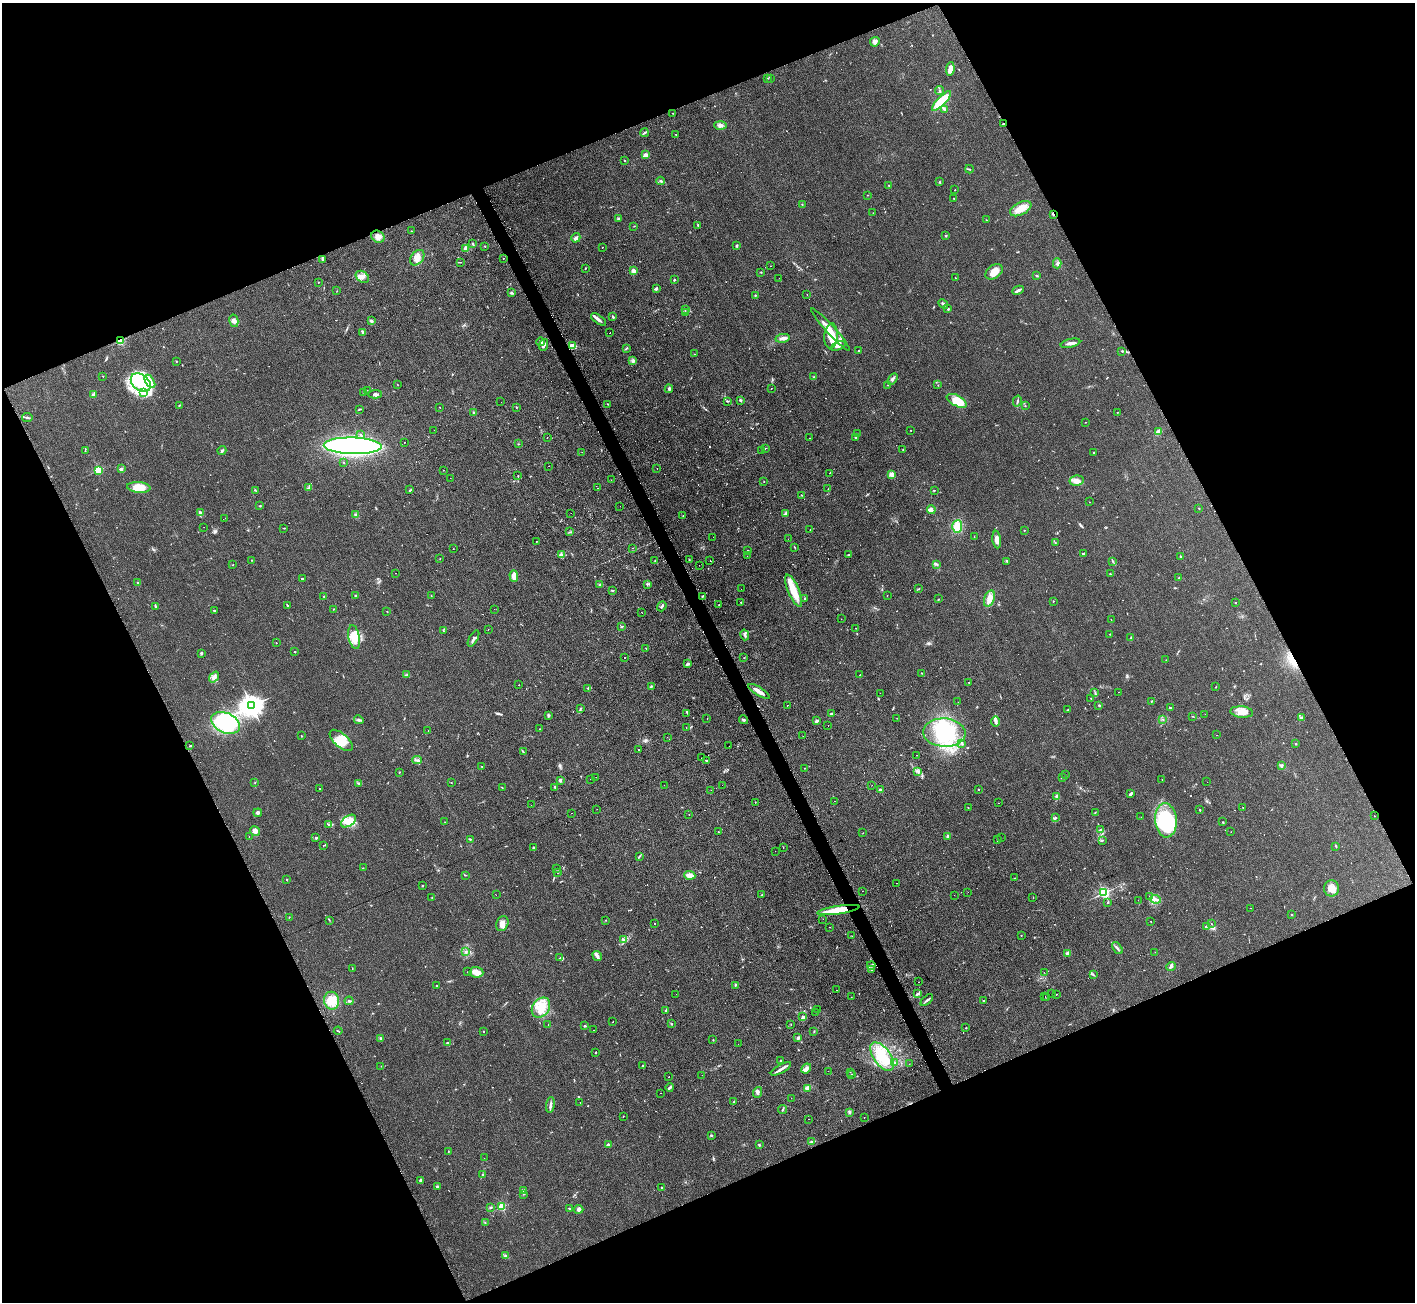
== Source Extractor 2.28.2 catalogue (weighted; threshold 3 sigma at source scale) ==
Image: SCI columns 8-5656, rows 155-5354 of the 5674 x 5646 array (HDU 1 of 3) = the unmasked area's bounding box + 8 px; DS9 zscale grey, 4 x 4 block average (1 PNG px = mean of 4 x 4 image px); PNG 1417 x 1304 px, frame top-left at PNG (2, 3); each listed source drawn as its Kron ellipse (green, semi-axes under 4 px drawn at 4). Shown black and unused: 45% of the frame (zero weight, under 2 of 3 exposures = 2% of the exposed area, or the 3 px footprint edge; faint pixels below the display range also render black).
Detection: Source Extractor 2.28.2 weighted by HDU 2 'WHT'. Background 0.123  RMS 0.012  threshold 0.0526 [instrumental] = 3 sigma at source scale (4.5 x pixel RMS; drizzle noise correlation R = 1.50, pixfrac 1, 0.05/0.05 arcsec/px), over >= 5 px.
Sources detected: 765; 4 too faint to see at this stretch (4 x 4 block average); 7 inside a brighter object's white glare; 76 cosmic-ray / hot-pixel residue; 1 long thin detection or spike segment (spike, bleed or trail) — neither listed nor drawn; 17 coinciding with a brighter row at this scale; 36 inside a brighter listed object's ellipse — not listed separately; of the other 624, all 500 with FLUX_AUTO >= 1.94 (the completeness limit of this list) listed and drawn (124 fainter detections not listed), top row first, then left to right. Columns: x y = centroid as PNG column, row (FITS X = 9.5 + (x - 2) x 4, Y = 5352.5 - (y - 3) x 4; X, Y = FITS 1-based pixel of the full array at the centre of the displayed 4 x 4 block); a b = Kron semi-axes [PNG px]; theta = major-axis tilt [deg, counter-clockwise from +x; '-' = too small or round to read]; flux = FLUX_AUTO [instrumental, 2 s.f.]
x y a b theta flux
875 42 5 4 - 28
950 69 7 3 82 52
768 78 2 2 - 2.4
770 78 2 2 - 2.5
940 91 4 2 - 8.4
942 101 13 4 46 180
945 109 3 2 - 8.4
673 113 2 2 - 2.3
1003 124 2 2 - 4.1
720 125 6 3 -2 19
644 133 4 2 - 8.1
676 134 2 2 - 2.1
646 155 2 2 - 120
625 160 2 2 - 12
969 169 4 2 - 5.8
661 181 4 3 - 11
939 182 2 2 - 5.4
889 185 2 2 - 4.7
955 190 2 2 - 2.1
868 195 2 2 - 2.9
954 198 2 2 - 2.3
802 205 3 2 - 3
1021 209 11 6 27 71
873 213 2 2 - 2.3
1053 214 3 2 - 13
618 219 2 2 - 8
986 220 2 2 - 7.3
698 225 3 2 - 7.1
634 226 2 2 - 2.2
411 231 2 2 - 7.2
946 236 2 2 - 5.4
378 237 7 5 -32 40
576 238 5 4 - 21
473 244 3 2 - 8
485 246 2 2 - 4.2
737 246 3 2 - 6.7
602 247 2 2 - 6.8
466 248 2 2 - 180
417 258 9 6 51 54
503 258 2 2 - 9.7
322 259 4 2 - 6.7
460 262 3 2 - 3.8
1057 263 5 3 - 18
771 266 2 2 - 22
585 268 2 2 - 5.3
633 271 3 2 - 23
761 272 2 2 - 1.9
994 272 10 6 34 66
1037 275 3 2 - 3.8
362 277 7 5 -35 34
779 278 2 2 - 2.6
955 278 2 2 - 2.2
674 280 3 2 - 5
318 282 2 2 - 3.6
657 288 3 3 - 8.1
1018 290 6 2 27 22
337 291 2 2 - 2.1
511 293 2 2 - 4.4
807 294 2 2 - 5.3
755 295 3 2 - 4.9
943 304 5 2 - 16
685 309 2 2 - 3
948 309 2 2 - 6
685 312 3 3 - 11
613 317 2 2 - 13
598 319 8 3 -34 24
234 321 6 4 -78 29
371 321 4 3 - 12
830 330 29 3 -48 84
362 333 3 2 - 6
610 333 2 2 - 5.5
831 336 12 6 85 82
783 338 7 3 10 34
120 341 2 2 - 580
541 342 4 2 - 9.4
1070 343 10 3 13 26
543 345 6 4 71 23
573 346 4 3 - 24
838 346 8 4 22 24
626 348 3 2 - 3.8
859 351 3 2 - 11
1122 351 3 2 - 3.4
695 354 2 2 - 2.1
176 361 2 2 - 4.2
633 361 3 2 - 5
103 376 2 2 - 3
814 377 2 2 - 5.1
893 379 6 3 56 15
150 381 7 4 -57 36
141 383 11 8 -38 330
397 384 2 2 - 2
888 385 2 2 - 2.1
938 385 2 2 - 3.6
771 388 2 2 - 2
669 389 4 2 - 11
367 390 2 2 - 3.1
363 392 2 2 - 2
144 393 3 3 - 12
375 394 7 3 3 19
93 395 4 3 - 11
740 400 3 2 - 10
727 401 3 2 - 7.4
957 401 11 5 -28 110
1017 401 5 2 - 11
501 402 2 2 - 2
608 404 2 2 - 4.8
179 406 2 2 - 3
1025 406 3 2 - 3.2
440 407 2 2 - 2.6
517 407 2 2 - 2.9
360 409 2 2 - 4.1
1118 412 2 2 - 2.4
474 413 3 3 - 8.6
27 417 5 2 - 9.4
1085 422 2 2 - 2
434 430 2 2 - 2.1
911 430 2 2 - 4.7
1158 432 4 2 - 53
858 434 2 2 - 2.4
360 435 3 2 - 6.8
547 437 2 2 - 3.8
809 438 2 2 - 18
856 438 2 2 - 3.7
405 442 2 2 - 3.6
518 444 2 2 - 3.7
353 446 29 8 -1 2100
765 448 2 2 - 6.5
222 450 4 2 - 9.3
762 450 2 2 - 670
903 450 2 2 - 8.5
85 451 2 2 - 2.4
582 452 2 2 - 4.3
1094 452 2 2 - 5.6
344 462 2 2 - 2.9
549 466 2 2 - 3.2
121 469 2 2 - 100
657 469 2 2 - 8.8
98 470 2 2 - 500
443 470 2 2 - 2.2
829 473 2 2 - 4.7
891 474 2 2 - 200
518 476 2 2 - 3.8
450 478 2 2 - 3.3
611 480 2 2 - 2.9
764 481 2 2 - 3
1077 481 7 5 11 35
139 487 12 5 -5 83
309 488 2 2 - 3.7
598 488 2 2 - 2.8
828 489 2 2 - 3.7
255 490 2 2 - 3.5
410 490 3 2 - 5.9
934 490 2 2 - 3.8
802 495 2 2 - 4.1
1089 502 2 2 - 2
260 506 2 2 - 6.2
620 506 2 2 - 3.8
1199 508 2 2 - 3.2
931 509 4 3 - 21
201 513 4 3 - 14
571 513 2 2 - 2.2
785 514 3 2 - 9.3
356 515 2 2 - 14
683 516 2 2 - 2.5
225 518 2 2 - 2.1
957 526 6 5 - 100
204 527 2 2 - 2.1
284 528 2 2 - 3.1
810 529 2 2 - 6.6
1024 530 2 2 - 9.8
570 532 3 2 - 5.3
974 536 2 2 - 2
713 537 2 2 - 3
788 539 2 2 - 2.3
997 540 9 4 -84 38
536 542 2 2 - 30
1055 542 2 2 - 2.8
794 547 2 2 - 2.5
633 548 2 2 - 10
453 549 2 2 - 2.6
748 551 2 2 - 17
561 554 4 3 - 18
1083 554 3 2 - 7.6
849 555 3 2 - 6
747 556 2 2 - 3
1180 556 3 2 - 4.1
440 559 2 2 - 2.4
252 560 3 2 - 3.3
689 560 2 2 - 2.6
655 561 2 2 - 3.1
710 561 2 2 - 2.3
1007 561 3 2 - 3.4
1113 561 3 2 - 5.4
937 564 2 2 - 4.5
233 565 2 2 - 2.4
699 565 2 2 - 2.2
396 573 2 2 - 2.5
1110 574 2 2 - 4.4
514 576 6 3 -88 67
1179 578 2 2 - 4.2
302 579 2 2 - 4.6
138 583 2 2 - 5.2
647 584 4 2 - 6.1
600 585 2 2 - 5.7
919 588 2 2 - 2.3
741 589 2 2 - 2.6
612 590 3 2 - 6
794 591 17 5 -67 140
324 596 2 2 - 22
355 596 2 2 - 4.3
431 596 2 2 - 6.8
703 596 3 2 - 7.6
887 596 2 2 - 2.2
805 599 3 2 - 6.4
939 599 2 2 - 2.8
989 599 9 5 72 56
1053 601 2 2 - 3.9
741 602 2 2 - 3.9
1235 603 2 2 - 3.4
287 605 2 2 - 3.4
719 605 2 2 - 18
155 606 3 2 - 6.1
662 606 5 2 - 10
333 609 2 2 - 2
494 609 2 2 - 3.1
214 610 2 2 - 6.2
387 611 2 2 - 2.6
641 612 2 2 - 4
841 619 2 2 - 16
1111 620 2 2 - 2.3
622 627 2 2 - 3.2
856 628 2 2 - 5.1
488 630 2 2 - 5.5
443 631 2 2 - 3.2
1110 634 2 2 - 2.5
745 635 5 3 - 15
354 637 12 5 -78 79
1131 638 3 2 - 7.6
473 639 9 2 61 18
276 643 2 2 - 2.8
646 649 2 2 - 2.8
295 652 2 2 - 14
201 653 2 2 - 12
624 658 2 2 - 74
744 658 2 2 - 2
1166 660 2 2 - 2.1
687 663 3 2 - 8.4
922 673 2 2 - 2.3
860 674 2 2 - 6.3
407 675 2 2 - 3.7
214 677 6 3 53 23
969 682 2 2 - 2.6
519 685 2 2 - 25
651 686 2 2 - 5.9
1216 687 2 2 - 3.2
588 688 2 2 - 3.5
759 691 12 2 -32 65
1118 692 2 2 - 6.9
880 693 2 2 - 29
1095 693 4 2 - 8.3
1091 698 2 2 - 2.6
1152 701 3 2 - 4.4
958 702 2 2 - 2.1
787 705 2 2 - 3.7
1099 705 2 2 - 8.4
252 706 4 3 - 6700
580 708 3 2 - 4
1170 708 3 2 - 5.7
1068 710 3 2 - 4
1242 712 11 5 -6 58
687 713 2 2 - 2.5
831 714 3 2 - 13
1205 714 2 2 - 3.3
548 715 3 3 - 7.8
1192 716 2 2 - 2.6
897 718 2 2 - 2
1301 718 2 2 - 73
707 719 2 2 - 14
1162 719 3 2 - 4.1
359 720 5 3 - 12
744 720 4 3 - 10
817 721 3 2 - 14
995 721 5 2 - 22
226 723 15 10 -24 450
828 725 2 2 - 4.6
686 727 2 2 - 2.4
540 729 2 2 - 3.9
428 731 2 2 - 3.6
944 733 21 14 -3 320
1217 735 2 2 - 2.5
301 736 2 2 - 3.6
803 736 2 2 - 2.1
667 737 2 2 - 2.4
341 740 14 7 -42 93
962 743 4 2 - 7.8
1296 744 2 2 - 5
190 746 2 2 - 4.5
729 746 2 2 - 6.7
638 750 2 2 - 4.4
523 752 2 2 - 3.6
916 755 2 2 - 12
701 758 2 2 - 3.7
417 760 4 2 - 11
707 761 2 2 - 3
1281 766 2 2 - 4.2
482 767 2 2 - 2
805 768 2 2 - 2.3
918 771 2 2 - 5.5
399 772 3 2 - 2.9
1065 774 2 2 - 2.6
596 777 2 2 - 9.6
1062 777 2 2 - 2.3
591 779 2 2 - 2.4
560 780 4 2 - 9
1162 780 2 2 - 2.1
255 782 2 2 - 2.6
451 782 2 2 - 3.1
1207 782 2 2 - 2.4
359 783 2 2 - 3.7
664 785 2 2 - 8
722 785 2 2 - 2.2
872 785 2 2 - 18
502 787 2 2 - 3.8
555 787 3 2 - 7.2
319 789 2 2 - 9.2
979 789 2 2 - 8.9
711 790 2 2 - 2.9
880 790 3 2 - 5.9
1131 793 3 2 - 9
1057 797 3 2 - 14
834 801 2 2 - 4.7
755 802 2 2 - 2.8
999 803 2 2 - 5.9
531 805 2 2 - 4.2
968 807 2 2 - 2.5
1243 807 2 2 - 11
597 809 2 2 - 6
1200 810 2 2 - 6.4
1095 812 2 2 - 3.4
258 813 4 3 - 16
572 813 2 2 - 8
689 815 2 2 - 4.3
1374 816 2 2 - 3.8
1141 817 2 2 - 2.6
1055 818 3 2 - 12
1166 820 17 11 -85 560
349 821 8 5 35 53
445 822 2 2 - 1.9
1223 822 2 2 - 3.5
328 824 2 2 - 3
1100 830 3 2 - 5
255 831 5 4 - 38
718 832 2 2 - 3.6
1231 832 2 2 - 2.2
863 833 2 2 - 2
249 836 2 2 - 2.6
948 836 2 2 - 76
316 838 3 2 - 6.8
1001 838 2 2 - 4
470 839 2 2 - 7.1
998 840 2 2 - 2.5
1102 840 2 2 - 4.8
323 846 3 2 - 3.9
1336 846 3 2 - 4.2
534 848 3 3 - 12
783 848 2 2 - 4.1
775 851 2 2 - 2
639 856 4 2 - 5.4
363 868 2 2 - 3.3
556 869 2 2 - 4.1
557 872 2 2 - 3.5
465 875 3 2 - 3.5
690 875 5 4 - 43
1014 878 2 2 - 2.4
286 879 2 2 - 6.4
897 883 2 2 - 2.6
422 886 2 2 - 14
1332 888 8 7 - 58
862 891 2 2 - 2.6
968 892 2 2 - 2.2
1104 893 2 2 - 1200
496 895 2 2 - 5.9
761 895 2 2 - 2.2
954 895 2 2 - 2.1
1150 896 2 2 - 5.7
432 897 2 2 - 4.5
1033 898 2 2 - 3.7
1156 899 5 3 - 19
1138 900 2 2 - 3.3
1108 903 2 2 - 9.1
1251 908 2 2 - 3.9
838 910 21 4 8 180
1292 915 2 2 - 7.6
289 917 2 2 - 2
823 919 2 2 - 4.6
329 920 2 2 - 3
606 920 2 2 - 2.9
1151 921 2 2 - 2.7
502 924 8 6 66 39
655 924 2 2 - 32
1211 924 2 2 - 3.4
1206 926 2 2 - 5
830 927 2 2 - 11
1021 935 2 2 - 2.1
852 936 2 2 - 2.6
623 939 2 2 - 2.7
1117 948 7 2 -50 14
466 952 4 2 - 6
1155 952 2 2 - 2
1067 953 2 2 - 75
597 956 5 3 - 19
560 958 3 2 - 6.5
871 965 4 2 - 19
1171 967 5 3 - 20
352 968 2 2 - 2.9
871 969 3 2 - 7.5
468 971 2 2 - 2.1
476 972 7 5 -6 52
1044 972 2 2 - 8.3
1093 975 2 2 - 3.6
919 982 2 2 - 5.7
735 985 3 2 - 9.4
436 986 2 2 - 3.2
837 990 2 2 - 3.1
1052 993 2 2 - 4.4
676 994 2 2 - 5.6
918 994 3 2 - 16
1056 994 2 2 - 2.5
1045 996 2 2 - 6.9
851 997 2 2 - 3.4
1047 997 2 2 - 9.2
927 1000 7 2 41 14
332 1001 9 7 -79 92
349 1001 4 2 - 8
983 1001 2 2 - 5.5
541 1008 11 8 55 110
817 1010 2 2 - 9.5
666 1011 3 2 - 11
816 1012 2 2 - 2.1
803 1017 4 2 - 9.6
613 1022 2 2 - 21
672 1024 2 2 - 2.4
791 1024 2 2 - 2.2
548 1025 3 2 - 3.1
585 1026 2 2 - 8
966 1028 2 2 - 3.5
594 1030 2 2 - 39
338 1031 4 2 - 4.6
483 1031 2 2 - 2.6
814 1032 3 2 - 4.4
381 1038 3 2 - 6.7
798 1038 2 2 - 15
713 1040 2 2 - 4
448 1042 3 2 - 4.8
738 1044 2 2 - 4
596 1052 2 2 - 3.8
882 1057 16 8 -54 160
781 1061 2 2 - 7.3
894 1063 2 2 - 36
909 1064 2 2 - 3
643 1065 2 2 - 6.6
381 1066 2 2 - 2.3
781 1069 11 3 30 27
806 1069 5 2 - 29
828 1071 2 2 - 2.1
850 1072 2 2 - 3.3
851 1074 2 2 - 2
702 1075 2 2 - 2
669 1077 2 2 - 35
670 1087 4 3 - 12
807 1088 3 2 - 31
757 1092 5 3 - 16
660 1093 2 2 - 6.1
791 1098 2 2 - 2.3
734 1101 3 2 - 9.1
580 1102 2 2 - 3.6
550 1105 8 2 83 23
782 1110 4 2 - 5.7
849 1112 3 3 - 9.6
623 1116 2 2 - 3.1
864 1118 2 2 - 6.3
809 1119 2 2 - 6.1
711 1135 2 2 - 15
812 1142 3 2 - 6.3
608 1145 3 2 - 19
759 1145 4 2 - 5.3
448 1151 2 2 - 2.8
484 1158 2 2 - 2.4
482 1175 2 2 - 4.1
420 1180 3 2 - 7.6
437 1186 2 2 - 43
662 1187 3 2 - 6.8
523 1190 4 2 - 14
524 1194 2 2 - 3
502 1207 2 2 - 440
491 1208 2 2 - 5
569 1208 3 2 - 5.2
579 1209 4 4 - 18
485 1223 2 2 - 2.6
505 1256 2 2 - 5.3
Overlapping masked pixels (flux is a lower limit): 4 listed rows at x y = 1003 124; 1053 214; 120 341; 838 910
Diffuse or blended objects may show on this block-average render without a row.